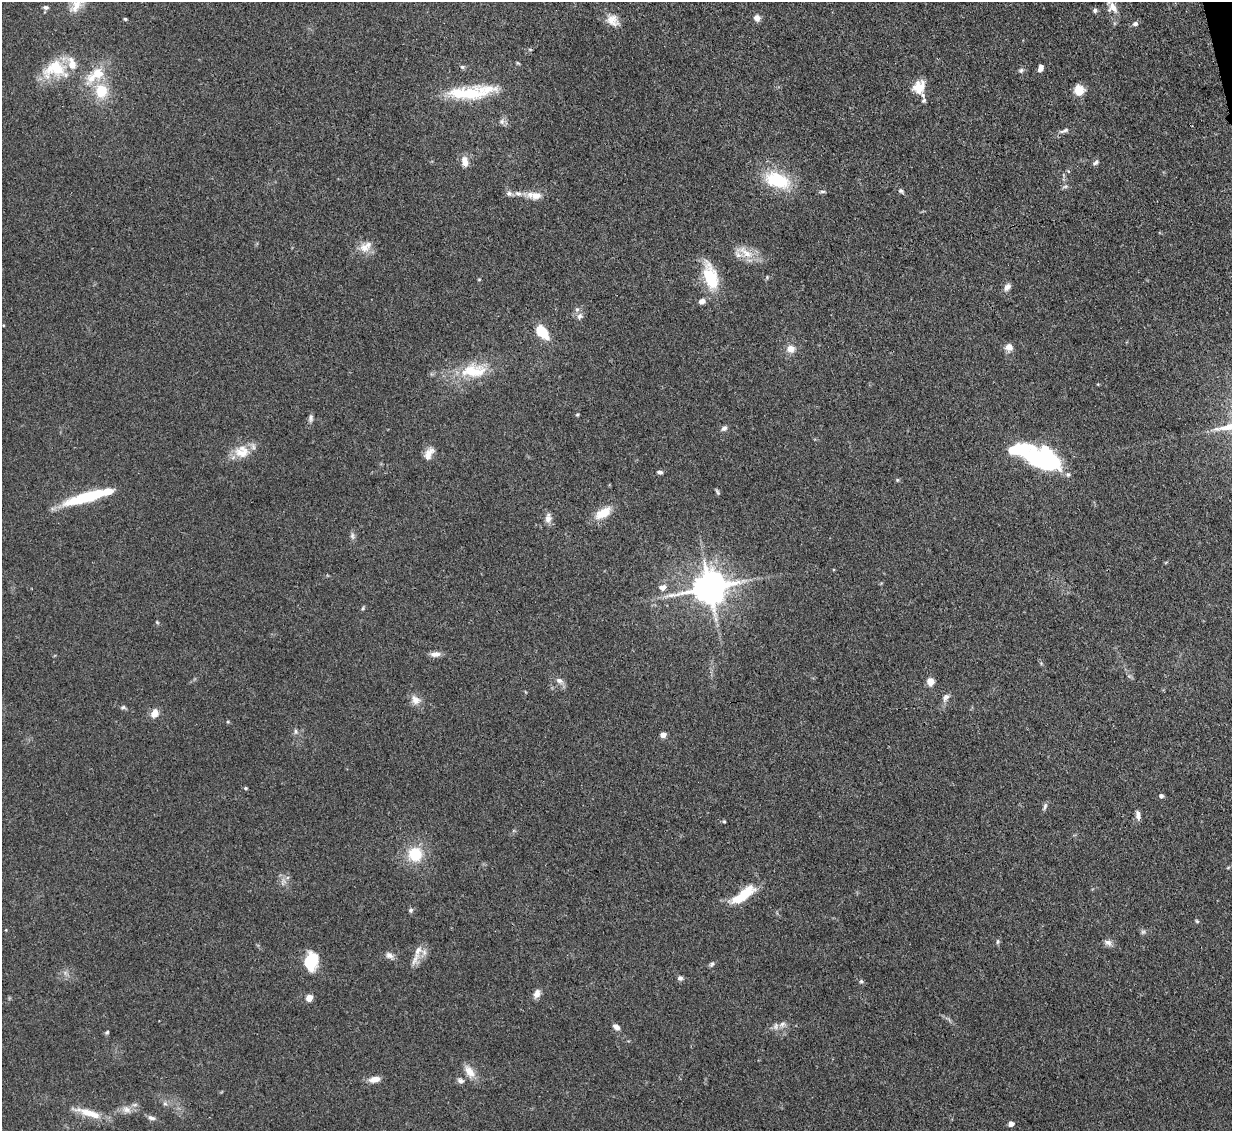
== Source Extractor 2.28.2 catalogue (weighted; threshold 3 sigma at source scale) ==
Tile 10 of 4 x 4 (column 2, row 3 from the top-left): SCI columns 1314-2543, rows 1341-2469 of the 5083 x 5061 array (HDU 1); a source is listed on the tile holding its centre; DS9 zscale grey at full resolution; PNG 1234 x 1133 px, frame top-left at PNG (2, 2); no overlay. Shown black and unused: <1% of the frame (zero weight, under 3 of 4 exposures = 9% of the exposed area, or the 3 px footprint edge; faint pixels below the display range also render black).
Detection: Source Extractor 2.28.2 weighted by HDU 2 'WHT'; one run over the whole footprint, this tile lists its part. Background 0.124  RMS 0.0049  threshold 0.0222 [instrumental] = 3 sigma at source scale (4.5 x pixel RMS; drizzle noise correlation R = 1.50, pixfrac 1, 0.05/0.05 arcsec/px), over >= 5 px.
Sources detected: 108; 2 inside a brighter object's white glare — not listed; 8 inside a brighter listed object's ellipse — not listed separately; the other 98 listed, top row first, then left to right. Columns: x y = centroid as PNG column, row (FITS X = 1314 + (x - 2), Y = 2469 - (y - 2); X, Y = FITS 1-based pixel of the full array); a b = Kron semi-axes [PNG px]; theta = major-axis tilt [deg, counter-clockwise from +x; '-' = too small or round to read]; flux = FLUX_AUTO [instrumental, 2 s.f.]
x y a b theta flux
76 5 23 11 53 6.9
46 7 7 5 -11 1.3
1113 7 15 12 -56 5.2
1095 10 6 6 - 1.2
757 18 7 6 - 3.1
125 19 5 4 - 0.62
612 20 17 14 -45 5.5
1135 24 7 6 - 1.6
1041 66 5 4 - 2.1
462 67 7 5 -20 0.95
55 69 34 23 8 21
1021 70 7 5 67 1.1
95 75 34 16 33 15
919 88 15 12 64 9.2
1079 90 8 8 - 11
101 91 18 16 87 14
471 92 59 14 6 28
924 100 8 6 44 1.3
502 121 8 6 -71 1.6
1064 131 15 5 20 1.9
465 162 13 7 -78 4.4
1096 162 9 5 34 1.2
1068 171 5 3 - 0.49
777 180 32 17 -16 25
1065 187 7 4 20 0.95
822 191 8 4 0 0.89
901 191 6 6 - 0.97
518 193 9 7 -13 2.4
536 196 15 10 3 5.5
365 248 15 11 -24 5.5
746 252 26 9 -38 7.8
710 276 34 16 -74 20
767 277 5 4 - 0.62
1007 287 10 7 53 2.2
702 301 7 6 - 2.8
580 316 10 8 58 2.1
542 332 14 8 -49 16
1009 347 10 9 - 3.1
790 349 10 9 - 4.1
474 371 36 17 3 20
577 414 5 4 - 0.6
311 418 10 6 88 1.5
724 428 8 6 40 1.6
242 452 21 18 7 9.3
429 453 18 9 60 4.4
1046 461 28 16 -22 87
660 472 7 4 -7 1.1
897 480 5 4 - 0.59
717 492 9 4 -60 0.82
87 497 46 10 17 30
603 513 20 10 32 9.4
548 518 13 8 86 3
352 536 8 6 -89 1.4
663 587 11 8 14 2.8
709 587 11 9 11 1200
363 608 6 4 71 0.66
157 622 5 4 - 0.55
435 654 13 7 2 3
559 681 11 7 -21 2.3
931 682 8 7 - 4.6
945 697 12 7 57 2.4
416 700 14 11 -44 4.2
123 707 6 5 - 0.93
154 713 11 8 58 4.3
228 722 5 3 - 0.54
296 732 8 5 -84 1.2
663 735 4 4 - 5.8
246 788 5 4 - 0.69
1161 796 4 4 - 1.7
1045 806 11 4 72 1.3
1138 815 12 6 -82 2.3
724 821 5 4 - 0.55
415 854 15 14 - 16
743 895 34 11 35 16
411 910 6 6 - 1
1197 921 5 4 - 0.62
1143 932 7 5 43 0.99
998 941 7 5 89 0.95
1108 943 10 8 -15 2.2
389 955 11 7 -28 2.3
415 959 25 7 62 4.8
311 961 18 13 69 19
712 964 7 6 - 1
680 978 7 6 - 1.5
861 981 5 5 - 0.79
537 994 11 7 74 3.1
309 998 4 4 - 9.3
782 1024 11 6 32 2.6
616 1027 8 6 -37 2.5
107 1032 6 4 55 0.76
469 1071 19 10 -54 5.6
374 1079 12 7 9 4.4
460 1081 9 6 -17 1.6
165 1103 6 5 - 1.2
126 1109 13 9 -26 3.3
89 1113 36 8 -18 9.7
151 1118 11 5 -18 1.7
1011 1124 4 4 - 3.7
Overlapping masked pixels (flux is a lower limit): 1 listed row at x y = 471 92
Isophote crosses this tile's border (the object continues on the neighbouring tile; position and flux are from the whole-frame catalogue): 1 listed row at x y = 76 5